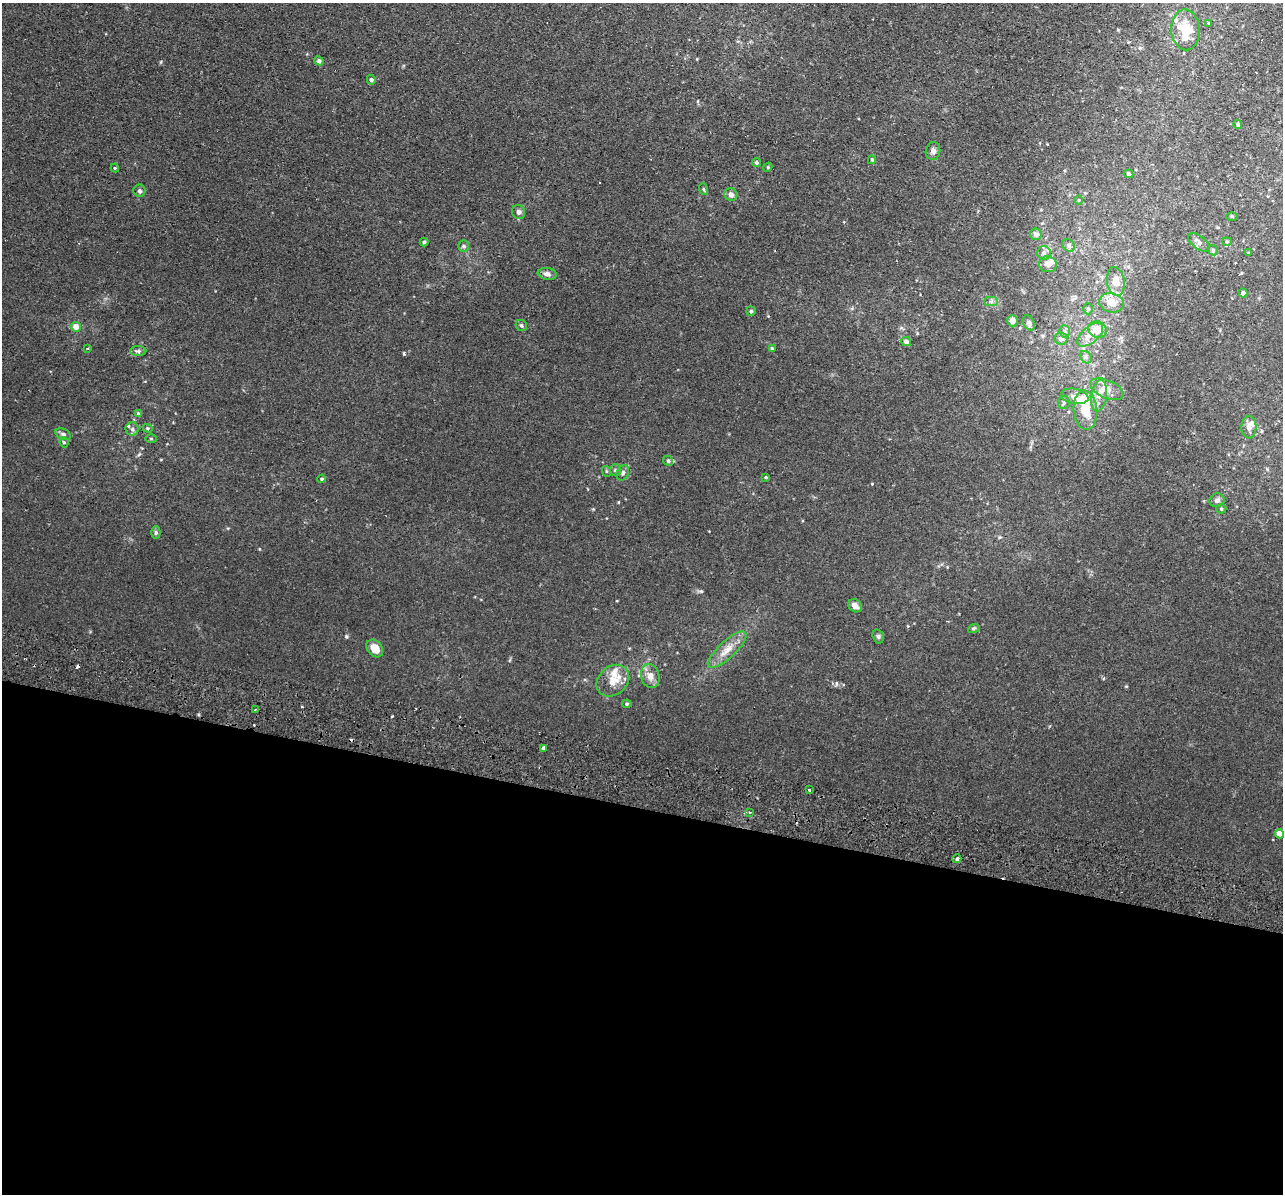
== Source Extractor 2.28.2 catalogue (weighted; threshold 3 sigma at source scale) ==
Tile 14 of 4 x 4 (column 2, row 4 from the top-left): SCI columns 1298-2578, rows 307-1498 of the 5157 x 5256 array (HDU 1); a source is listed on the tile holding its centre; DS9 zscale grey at full resolution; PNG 1285 x 1196 px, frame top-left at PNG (2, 3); each listed source drawn as its Kron ellipse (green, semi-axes under 4 px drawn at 4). Shown black and unused: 32% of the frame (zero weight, under 2 of 3 exposures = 3% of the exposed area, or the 3 px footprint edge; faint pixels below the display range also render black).
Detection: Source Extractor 2.28.2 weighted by HDU 2 'WHT'; one run over the whole footprint, this tile lists its part. Background 0.0199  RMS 0.0051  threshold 0.0229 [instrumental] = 3 sigma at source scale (4.5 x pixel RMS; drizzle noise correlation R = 1.50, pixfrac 1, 0.05/0.05 arcsec/px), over >= 5 px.
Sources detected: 93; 1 inside a brighter object's white glare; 4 cosmic-ray / hot-pixel residue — neither listed nor drawn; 6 inside a brighter listed object's ellipse — not listed separately; the other 82 listed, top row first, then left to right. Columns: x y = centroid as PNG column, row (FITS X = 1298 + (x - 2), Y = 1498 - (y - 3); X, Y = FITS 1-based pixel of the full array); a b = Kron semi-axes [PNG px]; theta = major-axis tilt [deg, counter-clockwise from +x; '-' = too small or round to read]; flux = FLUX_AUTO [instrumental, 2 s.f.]
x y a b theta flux
1209 23 3 3 - 0.5
1185 30 20 14 -86 15
319 61 5 4 - 1.1
371 80 5 4 - 1.2
1238 124 4 4 - 0.75
933 151 9 7 82 1.7
872 160 4 4 - 0.54
756 163 4 4 - 0.82
768 167 5 3 - 0.47
115 168 4 4 - 0.53
1129 174 5 4 - 0.85
703 189 6 4 -70 0.64
139 191 6 6 - 1
731 194 6 6 - 2
1079 200 4 3 - 0.39
518 212 7 6 - 1.7
1232 216 6 4 0 0.49
1036 234 6 5 - 1.7
424 242 4 4 - 0.7
1199 242 12 6 -38 1.9
1227 242 4 4 - 0.54
1069 245 7 5 -46 1
464 246 6 5 - 0.85
1213 250 6 4 -46 0.82
1044 253 7 6 - 1.6
1249 253 4 3 - 0.41
1048 264 9 8 - 2.1
547 274 9 6 -8 1.7
1116 281 14 9 -80 5.3
1243 293 4 4 - 1.3
991 302 7 4 0 1.1
1112 303 12 9 -15 4.9
1088 309 5 4 - 0.75
751 311 5 5 - 0.65
1012 321 5 5 - 2.9
1029 323 8 5 -62 1.3
521 325 6 5 - 0.84
76 327 5 5 - 4.8
1097 330 9 8 - 6.6
1065 331 6 5 - 1.1
1090 335 15 8 41 4.4
1061 339 6 6 - 1.4
906 342 5 4 - 1.7
88 348 4 2 - 0.41
772 348 4 3 - 0.52
138 351 8 5 0 1
1086 357 7 5 -45 1.2
1107 389 17 9 -24 4.8
1075 396 14 7 -11 3
1099 396 16 8 82 4.4
1064 402 7 6 - 1
1085 410 20 12 -86 13
138 414 4 4 - 0.68
1249 427 11 7 88 3.1
148 428 5 4 - 0.62
132 429 6 6 - 1.4
63 434 8 5 -24 1.2
151 439 5 3 - 0.47
64 442 5 4 - 0.82
668 461 5 4 - 0.73
615 470 5 5 - 0.91
606 471 5 3 - 0.5
623 473 8 6 64 1.4
766 477 4 3 - 0.53
322 479 4 3 - 0.56
1217 500 7 7 - 1.7
1221 509 5 5 - 0.67
156 532 6 4 -89 0.82
855 606 7 6 - 2.3
974 628 6 4 19 0.71
878 636 7 5 -74 0.99
375 648 10 7 -50 5.7
727 650 25 8 43 6
650 676 12 9 -77 3.5
613 681 18 14 41 7.3
627 704 5 4 - 0.74
255 709 4 2 - 0.44
543 748 3 3 - 9
809 790 3 3 - 1.3
749 812 3 3 - 0.6
1279 834 4 4 - 3.6
957 859 4 3 - 2.3
Overlapping masked pixels (flux is a lower limit): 1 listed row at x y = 957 859
Unlisted compact peaks at least as high as the median listed source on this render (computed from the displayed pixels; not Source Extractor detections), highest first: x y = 701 591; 404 353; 392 716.